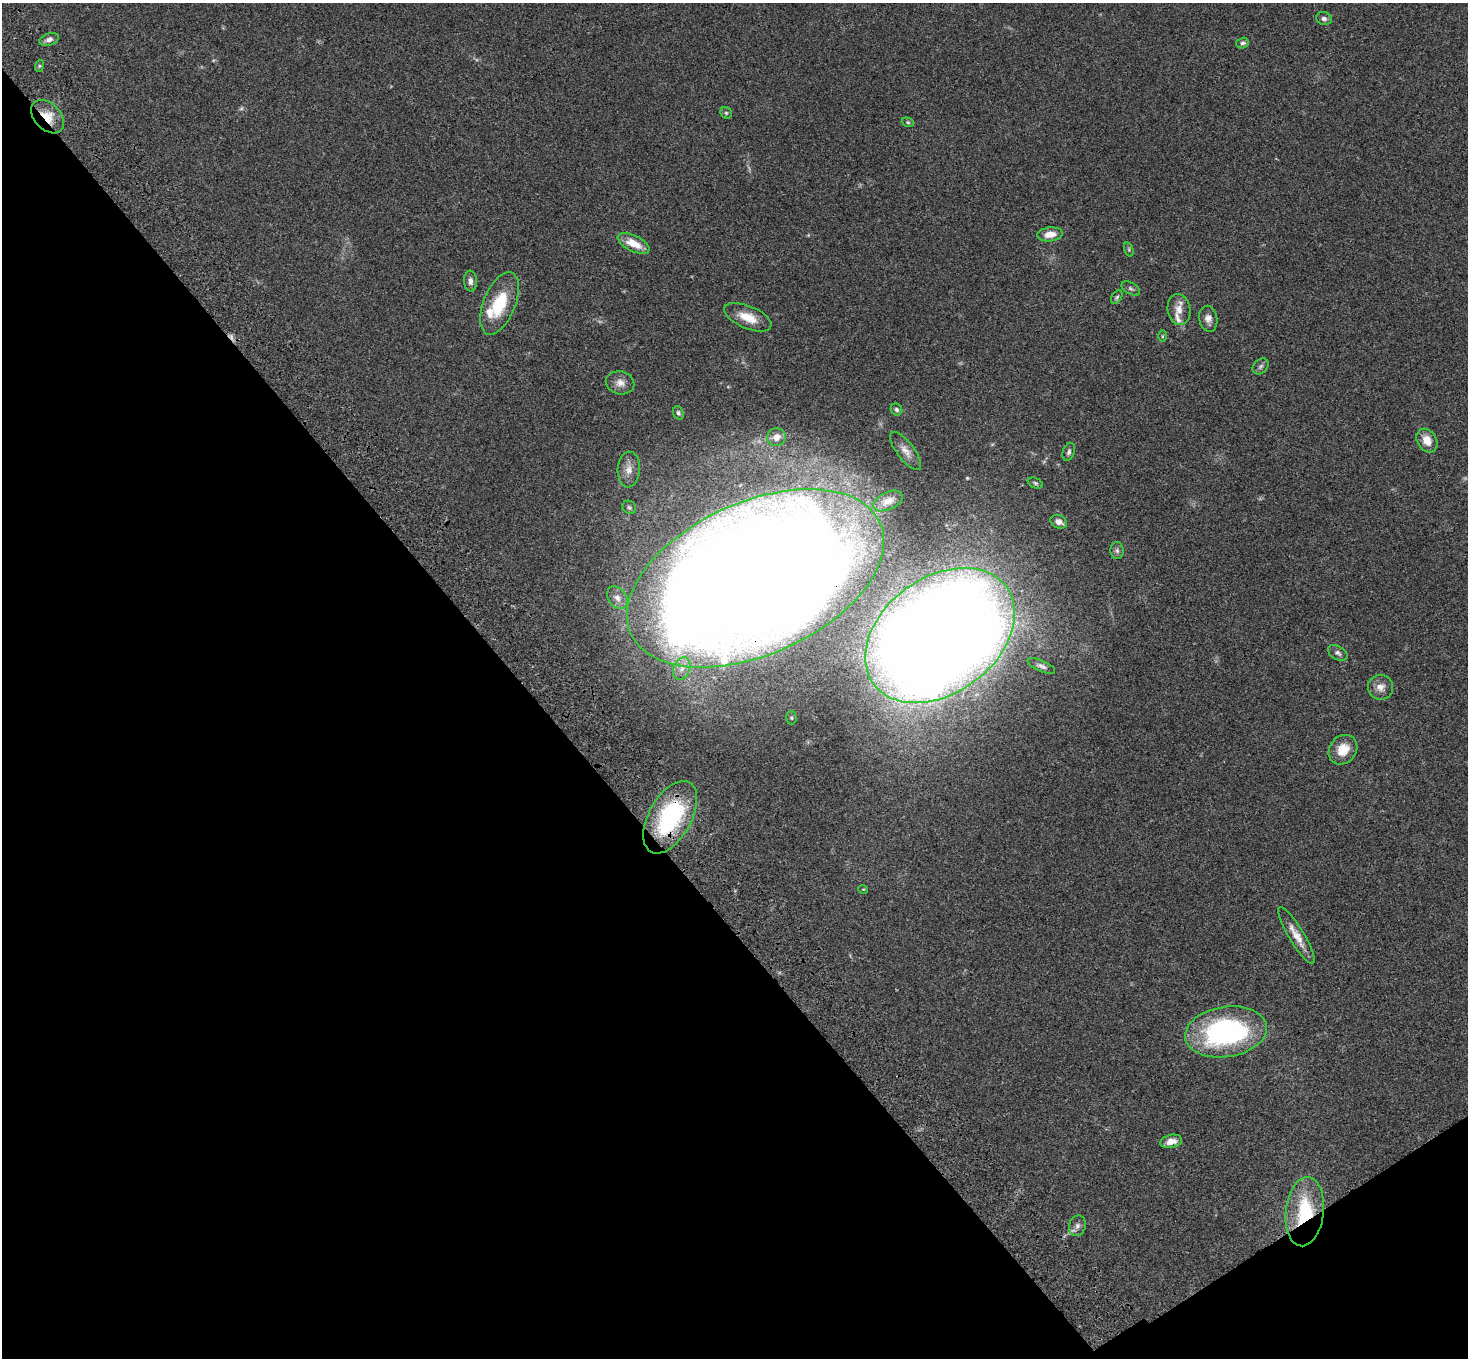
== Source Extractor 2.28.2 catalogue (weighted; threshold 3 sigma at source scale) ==
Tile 14 of 4 x 4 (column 2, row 4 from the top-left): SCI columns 1573-3038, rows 377-1732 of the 6075 x 6036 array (HDU 1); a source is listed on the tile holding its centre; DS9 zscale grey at full resolution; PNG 1470 x 1360 px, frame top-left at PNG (2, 3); each listed source drawn as its Kron ellipse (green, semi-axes under 4 px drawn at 4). Shown black and unused: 38% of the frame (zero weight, under 3 of 4 exposures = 6% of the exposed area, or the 3 px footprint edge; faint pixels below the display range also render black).
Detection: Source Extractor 2.28.2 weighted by HDU 2 'WHT'; one run over the whole footprint, this tile lists its part. Background 0.0482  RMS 0.0054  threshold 0.0243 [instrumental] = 3 sigma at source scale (4.5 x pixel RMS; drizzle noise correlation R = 1.50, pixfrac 1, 0.05/0.05 arcsec/px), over >= 5 px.
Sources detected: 52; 1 too faint to see at this stretch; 1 cosmic-ray / hot-pixel residue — neither listed nor drawn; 2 inside a brighter listed object's ellipse — not listed separately; the other 48 listed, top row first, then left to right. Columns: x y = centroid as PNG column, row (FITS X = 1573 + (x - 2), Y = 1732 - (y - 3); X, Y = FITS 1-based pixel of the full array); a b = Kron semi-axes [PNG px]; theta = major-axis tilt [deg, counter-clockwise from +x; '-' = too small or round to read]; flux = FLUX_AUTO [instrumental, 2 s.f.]
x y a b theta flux
1324 18 8 6 -21 1.7
49 39 10 6 19 2.3
1243 43 6 5 - 1.2
39 66 6 4 72 0.64
726 113 6 5 - 0.84
48 117 19 13 -46 10
908 122 6 4 -20 0.71
1050 234 12 7 7 5.4
634 243 17 8 -26 8.9
1129 249 7 4 -71 0.85
470 281 10 6 -86 2.2
1131 289 10 5 -31 1.3
1117 297 7 5 55 0.91
499 303 33 16 68 23
1179 309 15 11 -82 5.7
748 317 25 11 -22 10
1208 319 13 9 -80 3.4
1162 336 6 4 89 0.57
1261 366 9 6 45 1.4
620 383 14 11 -13 4.3
896 410 6 5 - 1.2
678 413 7 5 -70 1
776 437 9 9 - 4.3
1427 441 12 9 -58 6.2
906 451 23 8 -53 4.4
1069 452 9 6 71 1.4
629 469 18 11 86 5.5
1035 483 8 5 -21 0.97
888 501 16 8 25 3.8
629 507 7 6 - 1.1
1059 522 9 6 -26 2.8
1117 551 8 6 -88 1.5
755 578 136 76 24 1700
617 598 12 9 -54 3.2
940 635 82 58 36 1600
1338 653 10 6 -29 1.8
1041 666 15 5 -24 2
682 669 12 8 67 3.8
1381 687 12 12 - 4.3
791 718 7 5 -88 0.89
1343 750 16 13 49 8.6
670 817 40 21 61 56
863 889 5 3 - 0.43
1296 936 33 7 -59 7
1226 1032 41 25 9 100
1171 1141 11 6 12 4.5
1305 1212 35 19 83 34
1077 1226 10 8 75 2.4
Overlapping masked pixels (flux is a lower limit): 5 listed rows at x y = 48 117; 755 578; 940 635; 670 817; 1305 1212